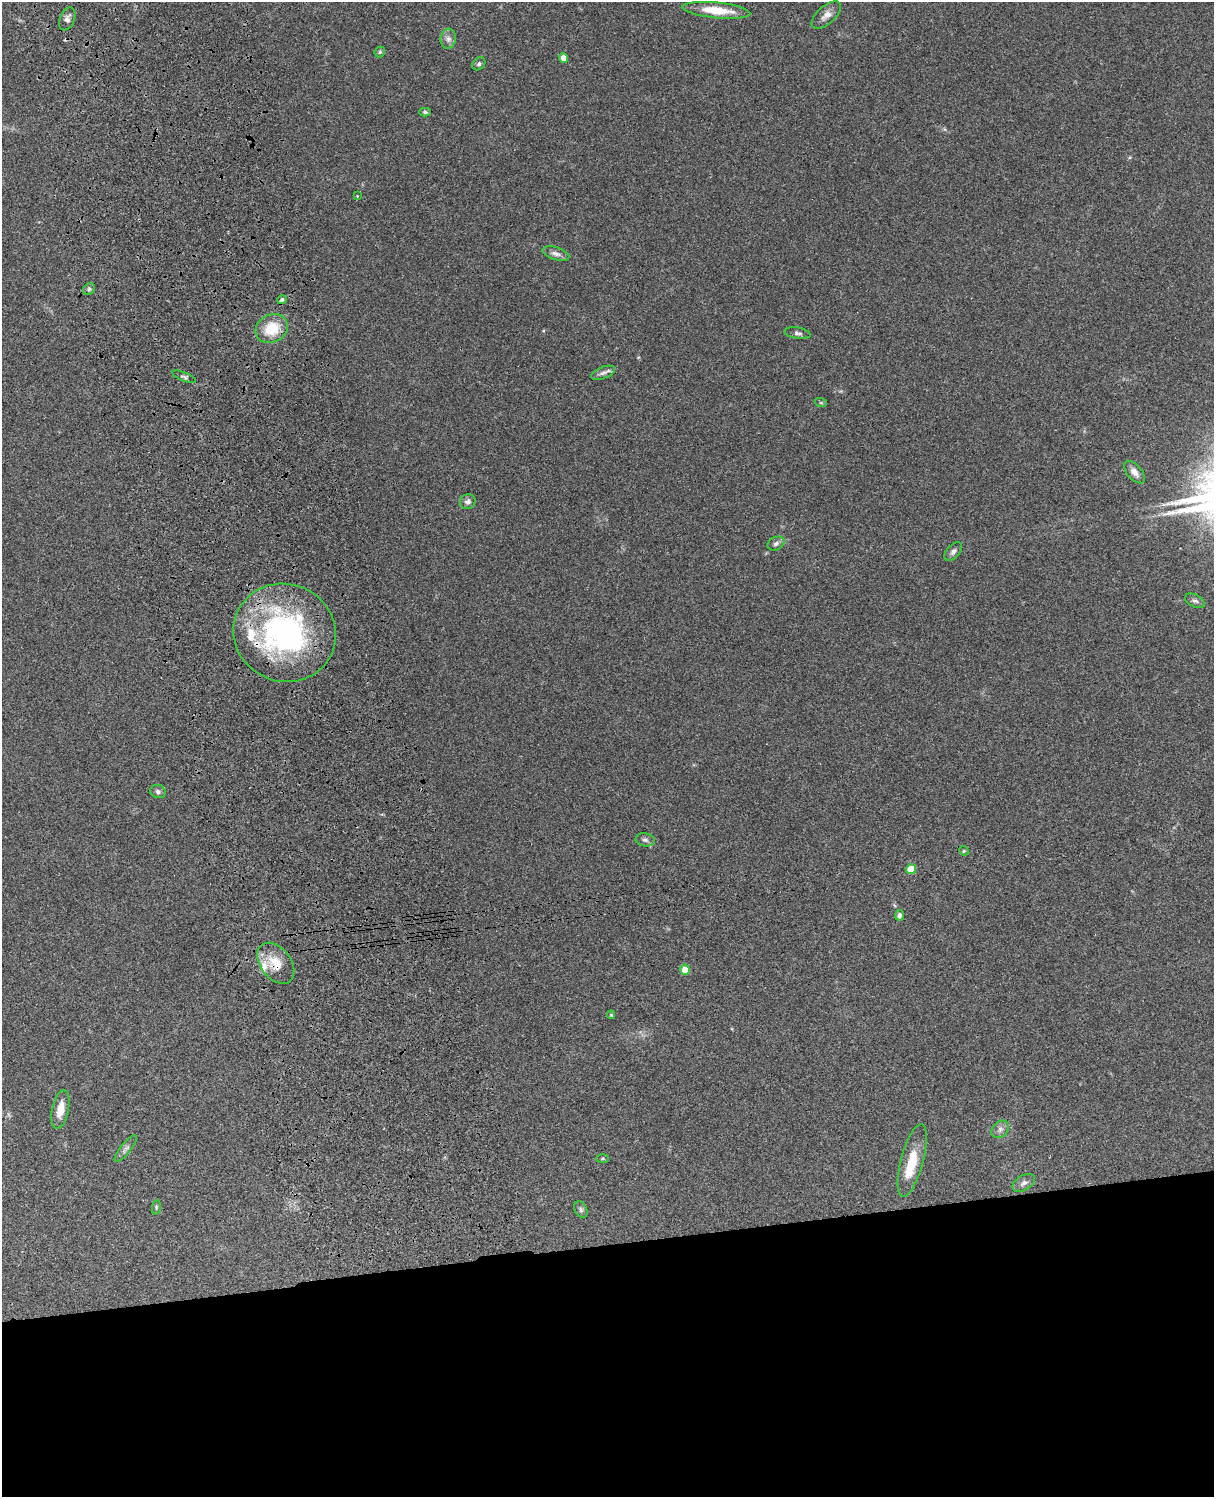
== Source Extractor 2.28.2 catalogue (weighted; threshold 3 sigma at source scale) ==
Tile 11 of 4 x 3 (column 3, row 3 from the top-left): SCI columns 2544-3755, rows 276-1770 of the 5085 x 4923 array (HDU 1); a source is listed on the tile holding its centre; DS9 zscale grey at full resolution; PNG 1216 x 1499 px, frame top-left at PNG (2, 2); each listed source drawn as its Kron ellipse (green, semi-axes under 4 px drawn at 4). Shown black and unused: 17% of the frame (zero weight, under 3 of 4 exposures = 6% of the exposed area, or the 3 px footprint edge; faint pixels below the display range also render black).
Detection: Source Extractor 2.28.2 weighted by HDU 2 'WHT'; one run over the whole footprint, this tile lists its part. Background 0.106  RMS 0.0065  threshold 0.0292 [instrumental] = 3 sigma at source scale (4.5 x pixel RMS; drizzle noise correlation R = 1.50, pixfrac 1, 0.05/0.05 arcsec/px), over >= 5 px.
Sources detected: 43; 4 inside a brighter listed object's ellipse — not listed separately; the other 39 listed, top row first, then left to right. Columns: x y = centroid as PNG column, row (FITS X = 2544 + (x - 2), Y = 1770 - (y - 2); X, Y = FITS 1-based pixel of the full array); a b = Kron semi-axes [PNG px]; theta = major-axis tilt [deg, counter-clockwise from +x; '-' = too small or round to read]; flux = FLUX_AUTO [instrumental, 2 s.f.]
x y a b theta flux
716 10 34 8 -6 17
826 15 18 8 42 4.6
67 19 12 7 68 2.8
448 39 10 7 82 2.8
380 52 6 5 - 0.93
563 58 5 4 - 5.2
479 64 7 5 46 1.5
425 112 6 4 -2 1.1
357 196 4 4 - 0.49
556 254 14 6 -17 2.9
89 289 6 5 - 1.4
282 300 5 4 - 1.3
272 329 16 14 28 18
797 333 13 5 -10 2.1
603 373 12 6 21 2.6
184 377 13 3 -23 1.3
821 403 6 4 -19 0.7
1134 472 13 7 -48 4.1
468 502 8 7 - 2.4
776 544 9 6 26 2.1
953 552 11 6 49 2.3
1195 601 10 6 -26 2.1
285 633 52 49 -22 150
158 791 8 6 -19 1.6
645 840 9 6 -10 2
964 851 5 4 - 0.7
911 869 5 5 - 12
899 915 5 4 - 2
276 963 23 15 -53 13
685 970 5 5 - 9.9
611 1015 4 4 - 0.62
60 1109 19 8 78 8.7
1000 1129 10 7 46 2.8
126 1149 16 5 52 2.3
603 1159 6 3 1 0.74
912 1160 37 11 75 18
1024 1183 12 7 30 3
156 1207 7 3 83 0.84
581 1210 9 6 -61 1.8
Overlapping masked pixels (flux is a lower limit): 2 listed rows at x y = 67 19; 276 963